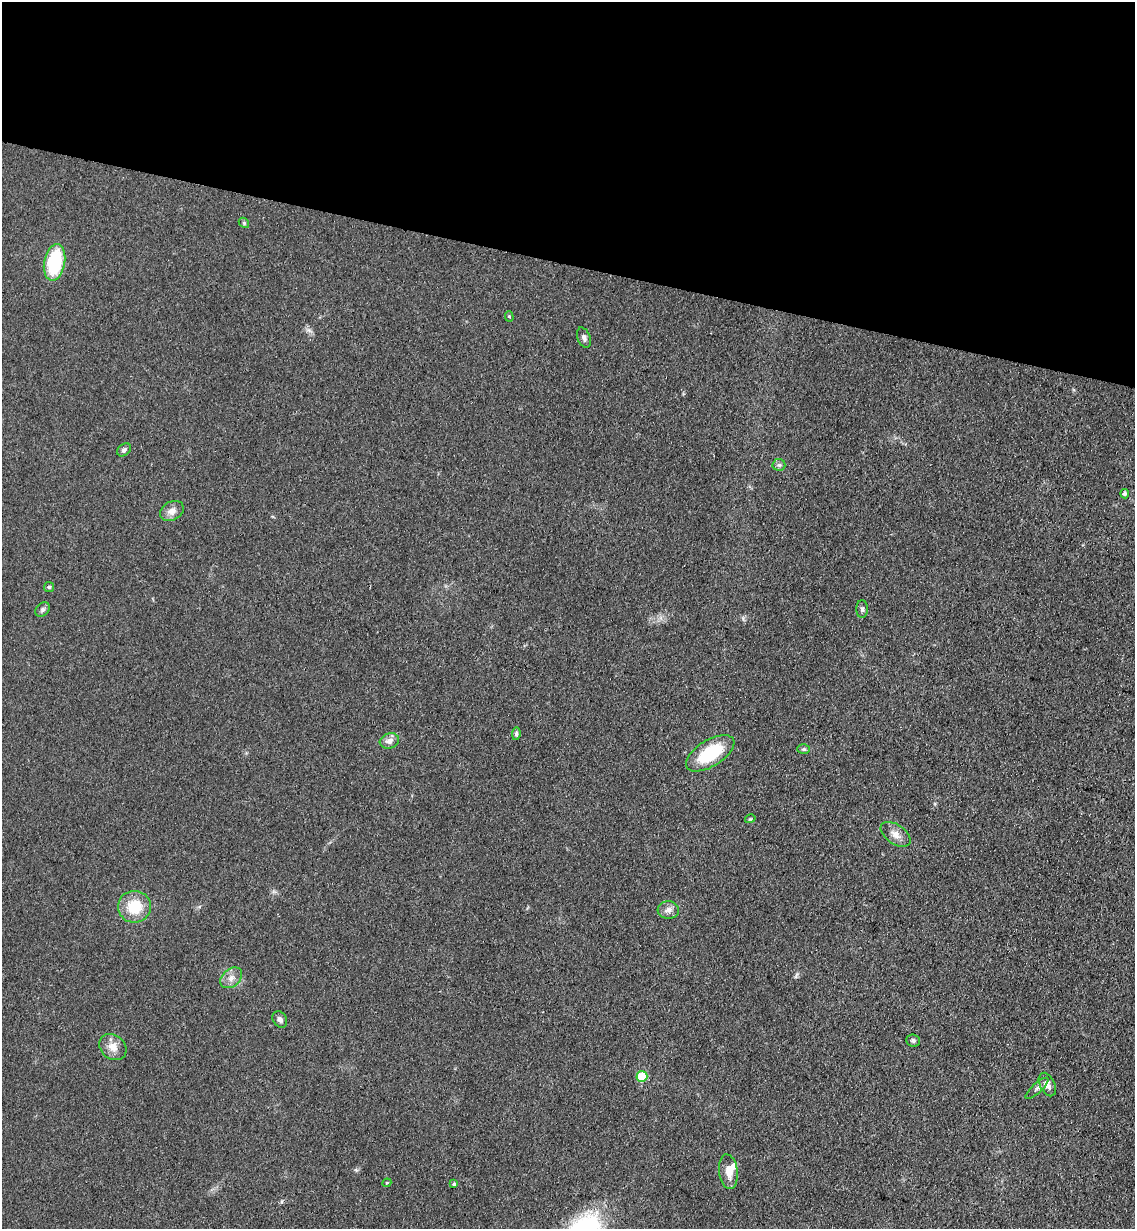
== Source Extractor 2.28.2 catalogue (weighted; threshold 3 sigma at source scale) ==
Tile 2 of 4 x 4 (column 2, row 1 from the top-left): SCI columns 1427-2559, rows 3696-4922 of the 5000 x 4935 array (HDU 1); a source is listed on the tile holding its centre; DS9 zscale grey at full resolution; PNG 1137 x 1231 px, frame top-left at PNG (2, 2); each listed source drawn as its Kron ellipse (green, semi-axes under 4 px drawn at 4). Shown black and unused: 21% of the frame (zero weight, under 3 of 4 exposures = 5% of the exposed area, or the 3 px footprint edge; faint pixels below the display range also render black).
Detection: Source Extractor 2.28.2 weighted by HDU 2 'WHT'; one run over the whole footprint, this tile lists its part. Background 0.112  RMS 0.0077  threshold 0.0347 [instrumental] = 3 sigma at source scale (4.5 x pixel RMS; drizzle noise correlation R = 1.50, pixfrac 1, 0.05/0.05 arcsec/px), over >= 5 px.
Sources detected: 30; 1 inside a brighter listed object's ellipse — not listed separately; the other 29 listed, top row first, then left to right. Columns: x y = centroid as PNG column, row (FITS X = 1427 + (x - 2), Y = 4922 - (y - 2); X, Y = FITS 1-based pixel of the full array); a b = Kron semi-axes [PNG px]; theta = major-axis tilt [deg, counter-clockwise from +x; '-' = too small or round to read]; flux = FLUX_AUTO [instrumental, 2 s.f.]
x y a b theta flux
244 223 6 4 -47 1.1
54 262 18 10 79 49
509 316 5 4 - 1.1
584 338 10 6 -67 2.7
124 450 7 5 41 1.9
779 465 6 6 - 1.8
1125 494 4 4 - 2.2
172 511 13 9 27 5.8
49 587 5 5 - 1.1
862 609 9 5 90 2.1
43 610 8 6 46 2.1
516 734 6 4 81 1.3
389 741 10 7 17 4.5
804 749 6 5 - 1.3
710 753 27 13 32 41
750 819 5 3 - 0.76
896 834 17 9 -34 6.3
134 907 16 16 - 23
668 910 10 9 - 4
231 978 12 8 41 5.4
280 1020 9 6 -59 2.8
913 1040 7 6 - 1.8
113 1047 14 12 -38 8.4
642 1076 5 5 - 28
1047 1085 12 7 -64 5.3
1037 1088 15 5 42 2.7
728 1172 17 9 -82 7.6
387 1183 4 4 - 0.71
454 1184 4 3 - 1.4